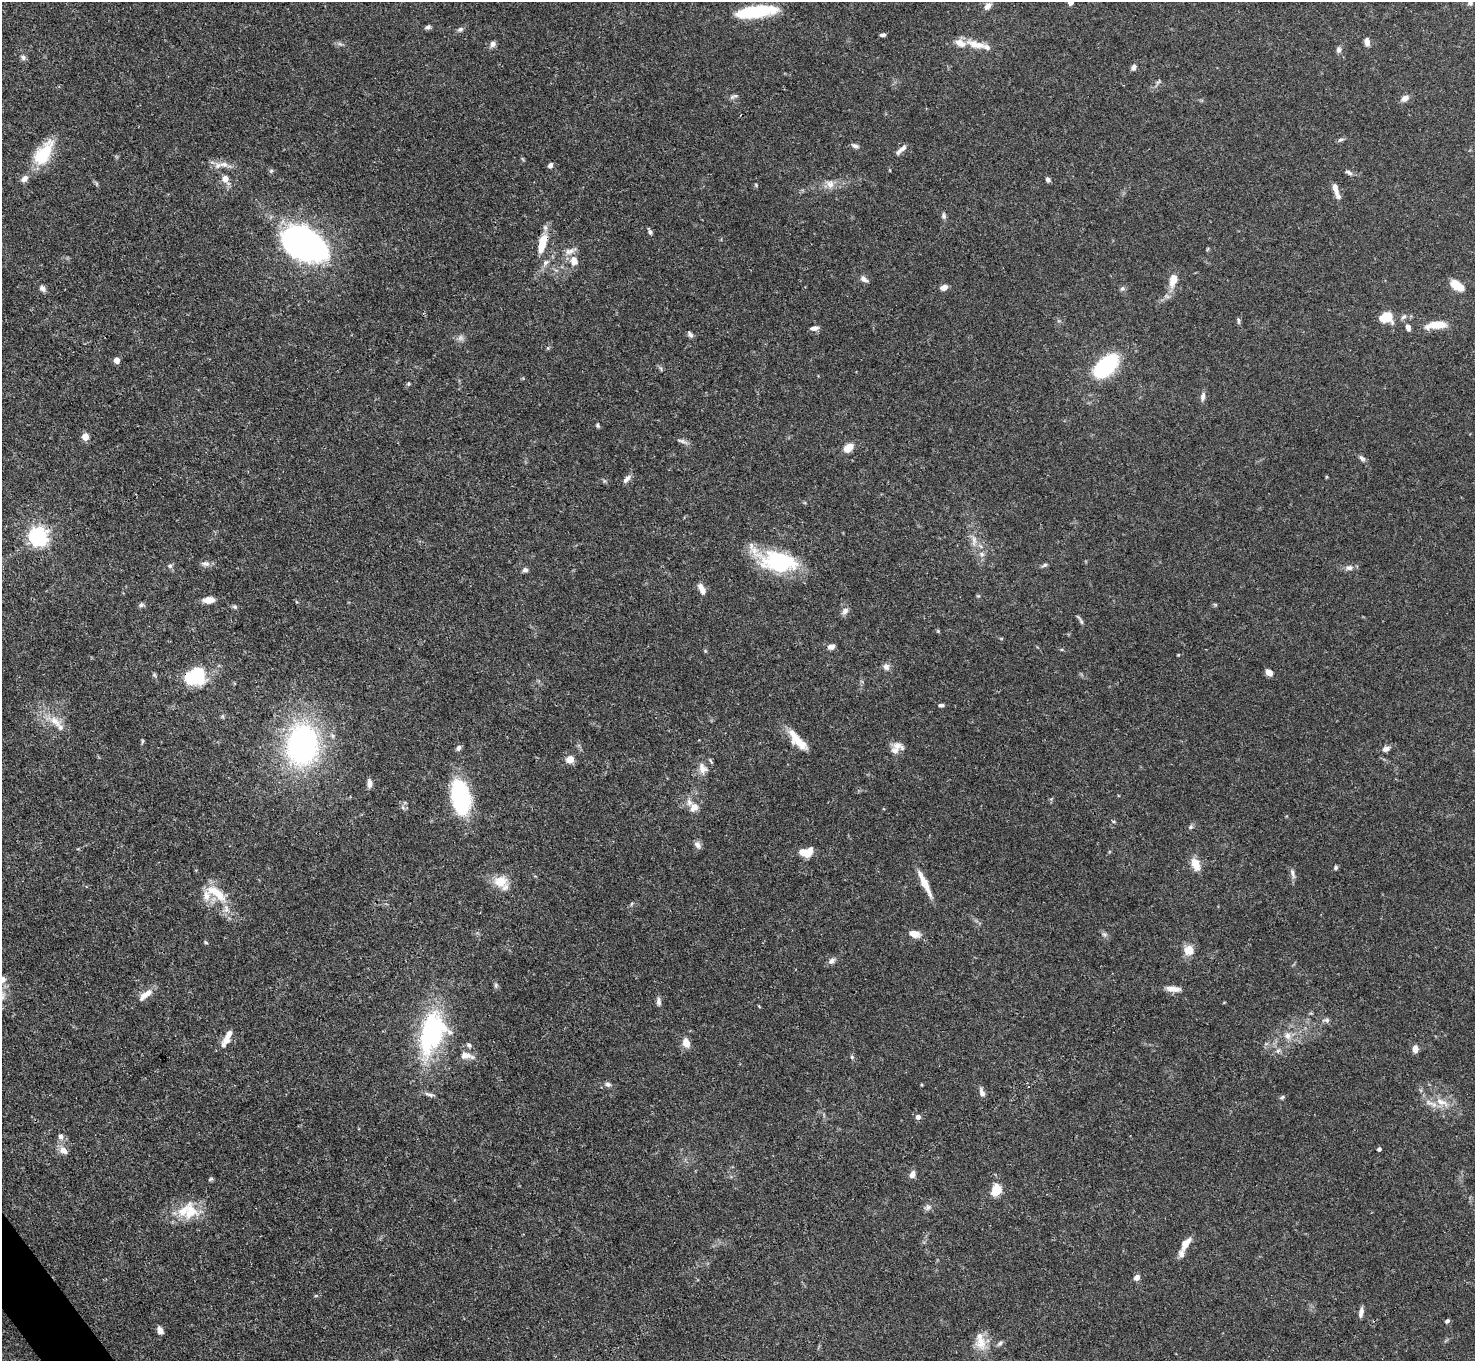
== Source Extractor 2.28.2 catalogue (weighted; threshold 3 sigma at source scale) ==
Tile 7 of 4 x 4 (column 3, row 2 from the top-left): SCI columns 2948-4420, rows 2875-4233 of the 5894 x 5887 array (HDU 1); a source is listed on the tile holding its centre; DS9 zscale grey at full resolution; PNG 1477 x 1363 px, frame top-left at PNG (2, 2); no overlay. Shown black and unused: <1% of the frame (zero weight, under 3 of 4 exposures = <1% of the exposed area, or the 3 px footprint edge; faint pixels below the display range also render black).
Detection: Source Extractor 2.28.2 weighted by HDU 2 'WHT'; one run over the whole footprint, this tile lists its part. Background 0.131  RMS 0.0044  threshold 0.0199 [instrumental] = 3 sigma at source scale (4.5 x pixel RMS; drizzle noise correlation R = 1.50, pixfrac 1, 0.05/0.05 arcsec/px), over >= 5 px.
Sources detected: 164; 3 inside a brighter object's white glare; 1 cosmic-ray / hot-pixel residue — not listed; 14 inside a brighter listed object's ellipse — not listed separately; the other 146 listed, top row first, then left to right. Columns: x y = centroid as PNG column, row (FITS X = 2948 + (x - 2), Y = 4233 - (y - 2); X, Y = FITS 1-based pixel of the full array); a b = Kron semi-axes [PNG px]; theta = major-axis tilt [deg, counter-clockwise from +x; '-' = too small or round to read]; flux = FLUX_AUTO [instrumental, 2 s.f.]
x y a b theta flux
1070 2 4 4 - 4.3
1470 3 6 5 - 1.2
988 6 11 7 46 2.5
756 12 42 11 8 25
428 27 8 5 14 1.1
460 29 8 6 18 1.1
883 35 7 4 8 1
1367 42 7 5 -81 2.7
340 44 7 4 -18 0.89
492 44 8 6 74 1.6
976 44 27 9 -16 7.1
1339 49 7 6 - 1.5
23 57 8 6 -32 1.2
1134 67 8 6 81 1.4
733 96 14 4 26 1.1
1405 98 10 7 31 2.5
1341 140 8 4 9 0.88
855 146 10 5 -21 1.3
901 149 15 5 43 2.2
43 153 32 16 58 18
224 164 15 8 -1 3.6
550 165 7 5 54 1.3
1349 172 11 5 -29 1.3
225 178 6 6 - 4
1048 180 6 5 - 1.3
830 184 12 10 -66 3.3
756 185 6 3 -47 0.47
1335 188 13 6 -71 2.8
944 216 8 5 -89 1.2
650 232 7 5 -66 1
301 241 46 27 -27 140
542 243 23 8 76 10
574 261 14 10 -83 4.9
545 263 10 7 57 2
864 279 10 6 -35 1.9
1173 280 18 10 75 5.8
1457 285 11 7 -30 10
944 287 8 6 18 2.6
42 288 8 6 -47 1.7
1122 288 6 6 - 1
1386 317 12 9 8 11
1404 317 9 5 44 1.2
1238 321 10 4 -82 0.83
1436 325 26 8 6 7.9
814 328 10 6 6 1.9
1408 328 8 6 -77 2
690 334 9 5 -53 1.2
460 338 9 7 0 1.6
116 360 4 4 - 5
1106 366 18 10 43 57
408 384 5 4 - 0.57
1203 396 11 6 80 1.8
598 425 6 4 -66 0.77
85 436 5 4 - 8.3
682 441 15 4 -23 1.6
848 448 9 7 39 6.1
1362 458 10 6 -40 1.3
627 479 14 5 47 1.8
39 536 7 6 - 210
974 541 17 6 85 2.8
982 554 8 5 -38 1.3
777 561 45 21 -16 40
205 564 12 7 -3 1.9
1044 565 8 5 32 1
170 566 6 6 - 1
1349 568 10 8 10 1.9
525 570 7 5 1 1.2
701 589 15 7 -63 3
978 596 5 4 - 0.48
209 600 11 6 6 4.4
1215 604 6 4 -19 0.53
141 605 8 6 26 0.99
235 607 6 6 - 0.84
845 611 10 7 50 1.9
1079 618 13 3 -52 1
938 631 5 5 - 0.46
831 646 8 6 21 2.1
886 667 9 8 - 2
1269 672 8 6 -38 2.7
198 676 17 12 -78 21
941 705 7 4 0 0.9
222 716 6 4 -90 0.64
55 721 22 11 -39 6.9
797 740 29 10 -48 8.3
142 741 7 4 82 0.59
302 745 33 25 85 120
897 746 18 8 -18 3.1
458 748 7 6 - 1.5
1386 749 9 6 28 2
570 759 5 5 - 10
703 768 14 10 -65 4
370 783 9 6 -84 2.4
461 797 36 18 -81 41
694 807 13 10 53 3.8
1191 827 7 5 45 0.9
697 844 9 7 -57 2
807 852 13 9 7 8.5
1195 864 17 10 -68 5.2
1336 867 6 5 - 0.77
1293 873 15 5 -73 1.6
500 881 18 16 0 7.8
924 883 34 6 -64 7.2
217 893 34 11 -37 11
914 934 11 7 -18 4.9
1104 934 7 4 -19 0.86
206 942 5 4 - 0.54
1189 950 12 11 - 5.3
832 961 11 7 32 1.8
2 979 9 8 - 2.9
496 985 7 5 -84 0.85
1173 989 18 6 -6 3.4
146 994 22 8 39 4.6
658 1001 10 6 -87 1.6
1327 1020 7 7 - 1.2
432 1033 47 26 73 64
229 1034 12 6 57 2.8
1288 1036 10 8 -88 2.7
686 1043 10 7 -67 4.3
223 1045 15 8 67 2.1
469 1045 8 5 -52 0.96
1415 1049 7 5 -88 3.2
1278 1051 7 5 45 1.2
466 1055 20 9 -9 3.7
852 1057 6 5 - 0.84
608 1084 8 6 -21 1.4
922 1085 3 3 - 0.41
982 1093 11 6 -69 2
430 1095 13 4 -16 1.5
1282 1097 7 4 28 0.79
1442 1102 20 9 -22 5.8
918 1117 5 4 - 2.4
61 1137 8 7 - 1.7
1379 1149 4 4 - 1.3
63 1150 11 7 -38 3.5
912 1174 8 6 72 2.4
211 1179 7 4 27 0.65
996 1190 14 10 70 7.8
928 1207 8 6 74 1.3
190 1212 28 18 89 12
1186 1243 21 8 55 4.3
1137 1277 6 5 - 2.4
1361 1312 11 5 80 2
1447 1321 6 4 41 0.94
160 1330 8 5 -62 2.3
1000 1343 8 6 45 1.1
981 1344 17 16 - 6.9
Overlapping masked pixels (flux is a lower limit): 4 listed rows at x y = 542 243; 39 536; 198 676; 703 768
Isophote crosses this tile's border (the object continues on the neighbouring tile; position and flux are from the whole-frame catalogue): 3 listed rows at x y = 1070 2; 1470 3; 2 979